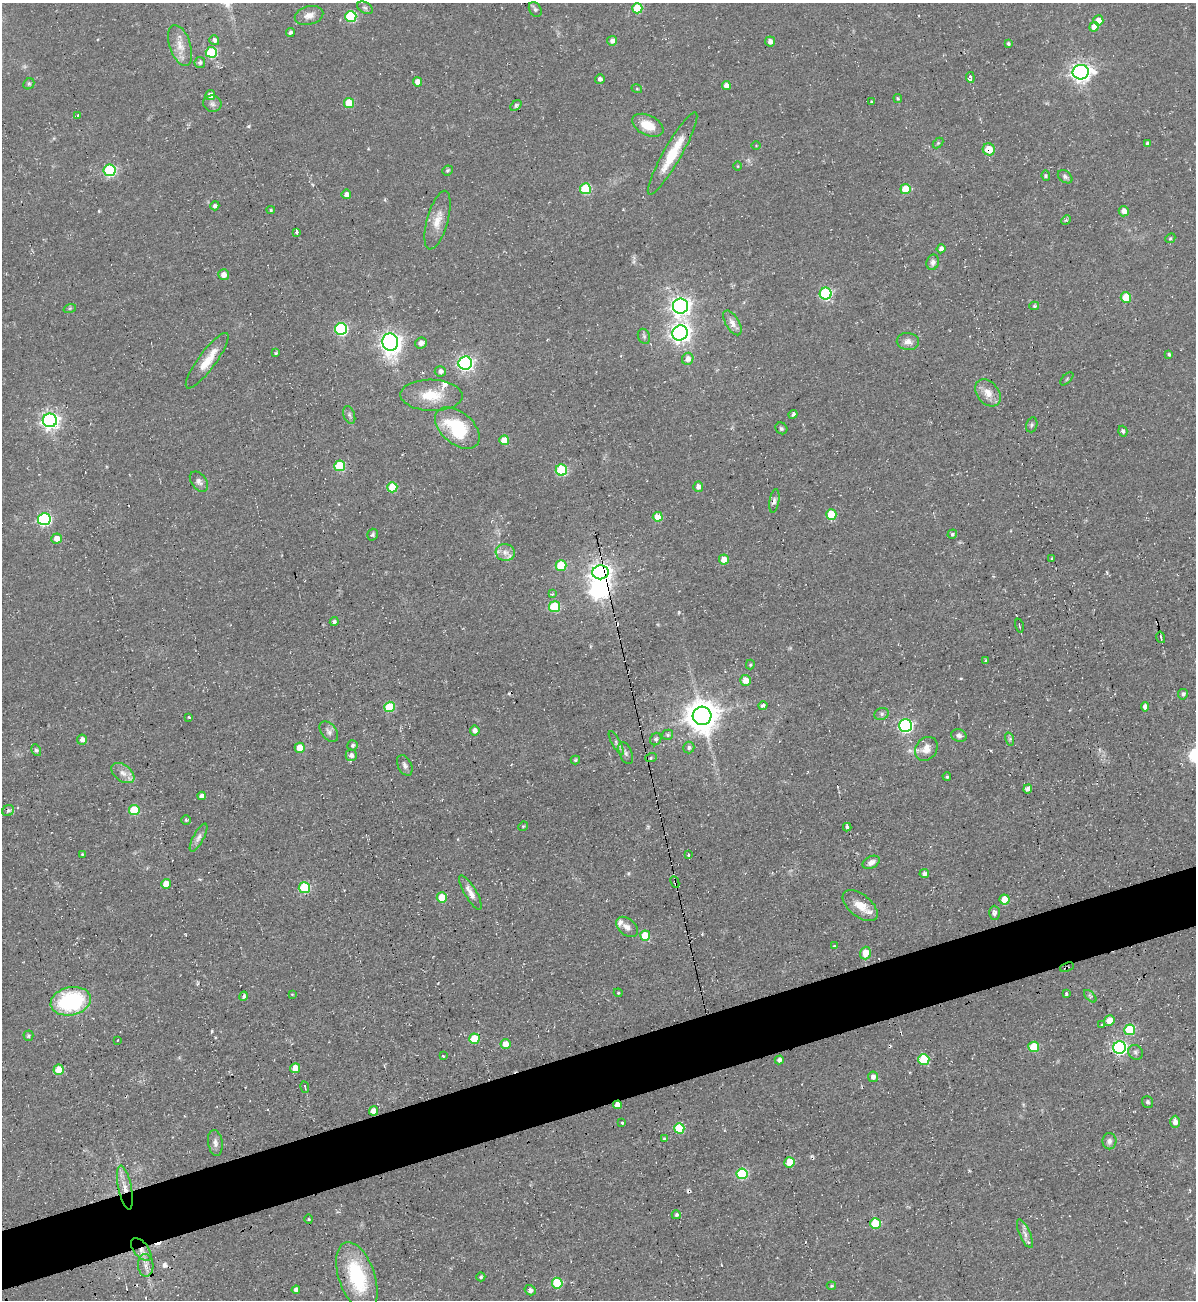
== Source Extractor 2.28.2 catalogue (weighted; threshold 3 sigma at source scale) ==
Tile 7 of 4 x 4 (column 3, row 2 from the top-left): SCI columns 2647-3840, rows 2632-3929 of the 5180 x 5227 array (HDU 1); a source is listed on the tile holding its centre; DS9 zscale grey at full resolution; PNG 1198 x 1302 px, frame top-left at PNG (2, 3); each listed source drawn as its Kron ellipse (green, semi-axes under 4 px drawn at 4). Shown black and unused: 5% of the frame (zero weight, under 2 of 3 exposures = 2% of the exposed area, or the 3 px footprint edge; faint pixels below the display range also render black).
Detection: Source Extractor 2.28.2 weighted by HDU 2 'WHT'; one run over the whole footprint, this tile lists its part. Background 0.0433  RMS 0.0078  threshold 0.0349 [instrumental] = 3 sigma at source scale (4.5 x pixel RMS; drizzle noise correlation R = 1.50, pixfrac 1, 0.05/0.05 arcsec/px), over >= 5 px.
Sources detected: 221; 1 inside a brighter object's white glare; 9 cosmic-ray / hot-pixel residue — neither listed nor drawn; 4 inside a brighter listed object's ellipse — not listed separately; the other 207 listed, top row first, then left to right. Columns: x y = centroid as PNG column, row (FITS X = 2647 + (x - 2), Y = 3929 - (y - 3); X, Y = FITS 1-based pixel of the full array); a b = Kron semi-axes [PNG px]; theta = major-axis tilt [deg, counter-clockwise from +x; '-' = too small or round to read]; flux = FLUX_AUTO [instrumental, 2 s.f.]
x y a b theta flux
365 8 8 5 -29 1.9
637 8 5 5 - 27
535 9 8 5 -60 2.3
309 15 14 9 16 5.7
351 16 5 5 - 55
1098 20 5 5 - 6.5
1094 27 5 4 - 7.1
290 32 4 4 - 1.7
214 40 5 4 - 3.1
612 41 5 4 - 4
770 41 5 5 - 3.3
1008 43 4 4 - 1.5
180 45 21 10 -71 9.5
211 52 5 5 - 46
200 62 5 5 - 1.7
1081 72 8 7 - 400
970 77 5 4 - 4.5
600 79 5 4 - 2.6
418 82 4 4 - 6.6
29 84 6 5 - 1.2
726 85 4 4 - 4.2
637 89 5 3 - 0.77
210 95 5 5 - 5.4
898 98 4 4 - 1.1
871 102 3 3 - 0.99
349 103 5 5 - 18
212 104 9 8 - 3
516 106 6 4 43 1.4
78 115 4 3 - 5.5
648 125 17 10 -26 14
938 143 6 4 45 0.94
1147 143 4 4 - 1.5
756 145 4 3 - 0.58
989 149 6 6 - 16
673 153 47 9 60 25
737 166 5 3 - 0.72
110 170 6 6 - 76
448 170 5 4 - 1.4
1046 176 5 4 - 1.3
1065 177 8 5 -38 1.8
585 189 5 5 - 43
905 189 5 5 - 20
346 194 5 4 - 3.9
215 206 5 4 - 2.2
271 210 4 4 - 1.1
1124 211 5 5 - 4.4
438 220 30 10 74 12
1066 220 5 4 - 1.2
297 232 4 3 - 5.6
1170 238 5 4 - 1
941 249 4 4 - 3.3
933 262 8 6 73 3
223 275 5 5 - 4.8
826 294 6 6 - 82
1126 297 5 5 - 20
680 306 7 7 - 380
1034 306 5 4 - 1.1
70 308 6 4 18 1
732 323 14 6 -59 5
341 329 6 6 - 93
680 333 8 7 - 390
644 336 8 6 -69 1.7
390 342 8 8 - 380
908 342 11 8 -9 4.4
421 343 6 5 - 3.7
276 353 4 3 - 0.92
1169 354 4 3 - 1.5
688 359 6 5 - 4.9
207 361 34 8 54 15
465 363 7 6 - 190
440 371 5 5 - 2.9
1067 379 8 3 46 1
988 393 15 11 -50 8.4
431 395 31 15 -1 21
793 414 4 4 - 2.1
349 415 9 5 -69 2.1
50 420 7 7 - 290
1032 425 7 5 74 1.4
457 428 26 16 -40 47
781 428 6 5 - 1.4
1123 431 5 4 - 2
504 440 5 4 - 12
340 466 5 5 - 38
561 470 5 5 - 53
199 482 11 7 -52 3.1
392 487 5 5 - 25
698 487 5 5 - 4.1
774 501 12 5 81 2.5
831 514 5 5 - 20
658 517 5 5 - 13
44 519 6 6 - 100
952 534 5 4 - 1.3
372 535 6 5 - 1.4
57 539 5 5 - 6.4
505 552 9 8 - 5.1
1052 559 3 2 - 0.94
724 560 5 5 - 8.8
561 565 5 5 - 31
601 572 8 7 - 470
552 594 4 3 - 0.86
554 607 5 5 - 35
334 622 4 4 - 1.5
1019 626 7 2 -77 0.75
1161 637 6 2 -75 1.2
986 661 4 3 - 1.2
750 665 5 4 - 0.93
745 680 5 5 - 7.6
1183 694 5 5 - 2.1
763 706 5 4 - 2.2
390 707 5 5 - 37
1145 707 4 4 - 4.3
882 714 7 6 - 1.9
702 716 9 9 - 1400
189 717 3 3 - 0.7
905 726 6 6 - 140
475 731 5 4 - 4.3
329 732 12 7 -52 3.4
668 735 5 5 - 1.5
959 735 8 6 -19 2.5
656 739 6 5 - 1.7
1010 739 7 4 -73 1.3
82 740 5 5 - 4
616 743 13 4 -61 2.5
352 745 5 5 - 1.5
689 747 6 5 - 2.2
300 748 5 5 - 12
926 749 13 10 51 8
36 750 6 4 -60 1.6
626 753 12 6 -67 3
351 755 6 5 - 3.8
651 758 6 3 20 1.1
575 760 5 3 - 1.3
405 765 11 6 -64 3
123 773 13 8 -37 5.6
947 777 4 4 - 1.3
1028 789 4 4 - 2.5
202 796 4 4 - 3.4
134 810 5 5 - 27
8 811 6 5 - 2.1
186 820 4 4 - 1.1
523 826 5 4 - 0.85
847 827 4 3 - 4.7
198 837 16 5 62 3.6
82 854 4 3 - 0.75
688 855 3 3 - 3
871 862 9 6 28 4
924 874 5 4 - 2.7
675 882 6 3 -65 1.5
166 884 5 5 - 11
304 888 5 5 - 47
470 892 19 6 -59 5.6
442 897 5 5 - 17
1004 899 5 5 - 13
860 906 21 11 -39 12
994 913 7 5 -90 2.6
627 927 12 8 -39 4.5
645 936 5 5 - 28
834 946 4 3 - 0.8
865 953 6 5 - 10
1067 967 7 2 21 0.99
618 993 4 4 - 0.91
1066 993 3 3 - 1.1
292 994 4 3 - 0.64
244 996 5 4 - 2.1
1090 996 7 4 -45 1.2
71 1001 20 14 12 81
1109 1021 5 5 - 7.7
1102 1025 3 2 - 0.76
1130 1030 5 5 - 39
28 1036 5 5 - 1.4
474 1039 5 5 - 23
118 1040 3 2 - 0.66
505 1044 5 5 - 9
1034 1047 5 5 - 24
1119 1047 6 6 - 150
1135 1052 8 7 - 2.1
443 1056 3 2 - 3.4
924 1059 5 5 - 31
779 1060 4 4 - 2.7
295 1068 5 5 - 12
59 1070 5 5 - 17
873 1077 5 5 - 3.6
305 1087 6 2 -78 0.81
1148 1102 6 5 - 1.5
617 1105 4 4 - 5.7
374 1111 5 4 - 7.5
1175 1122 6 5 - 4.1
622 1123 3 3 - 0.97
679 1128 5 5 - 31
664 1139 4 3 - 0.97
1109 1141 8 7 - 2.7
215 1143 13 7 -81 3.6
789 1162 5 5 - 21
742 1174 5 5 - 51
125 1188 22 6 -78 8
676 1215 4 4 - 1.7
309 1219 4 4 - 0.8
875 1223 5 5 - 28
1025 1234 15 5 -66 3.9
141 1250 13 7 -50 5.8
146 1265 11 7 -87 4.7
357 1277 36 18 -71 56
481 1277 4 4 - 1.3
557 1283 5 5 - 32
831 1286 4 3 - 0.94
296 1290 4 4 - 4
530 1290 6 5 - 2.6
Overlapping masked pixels (flux is a lower limit): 8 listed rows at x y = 989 149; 601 572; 675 882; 1067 967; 617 1105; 374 1111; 125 1188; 141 1250